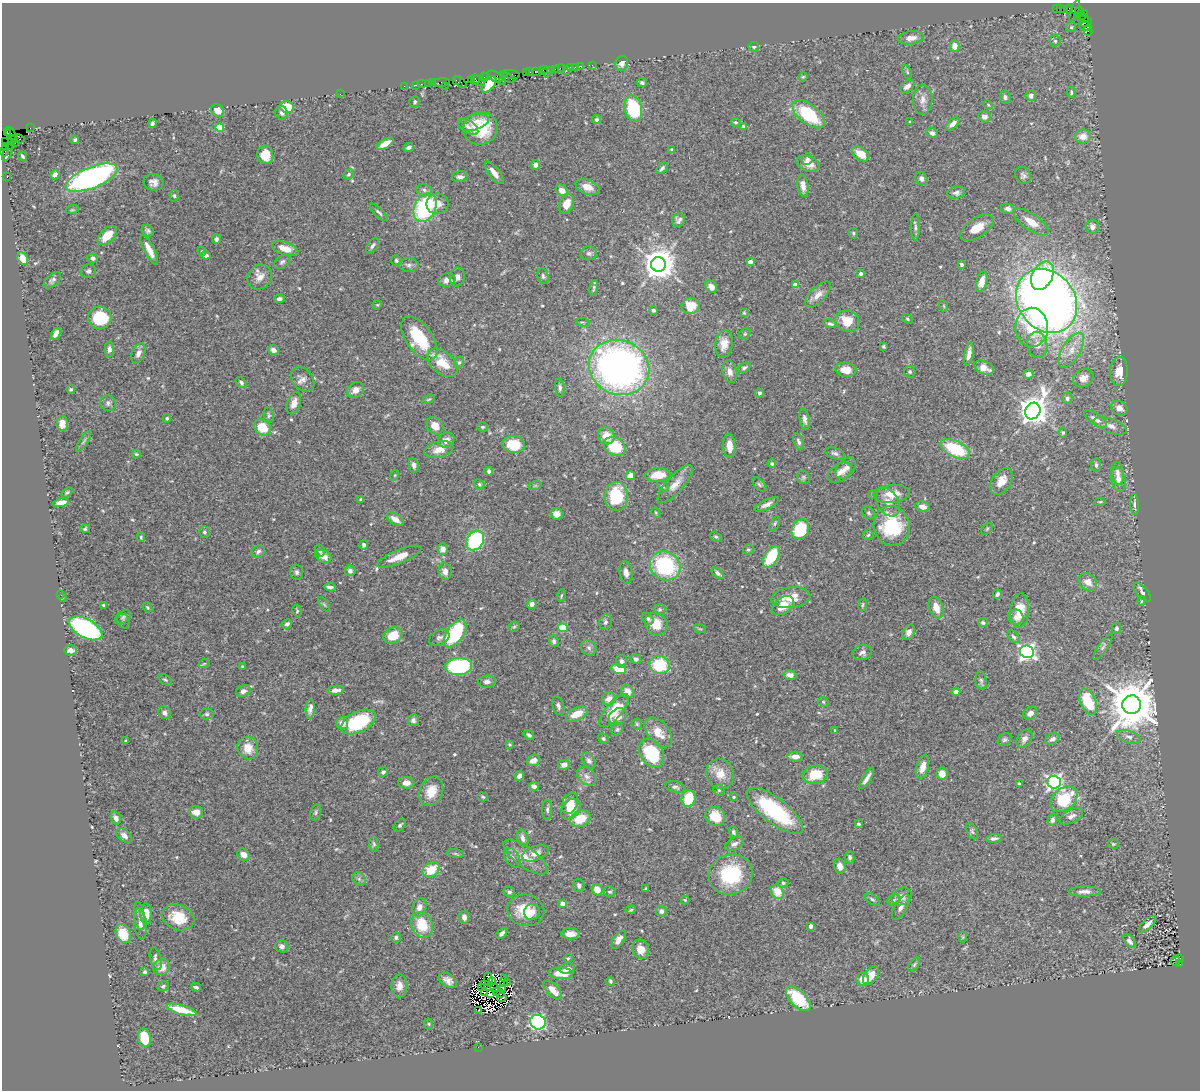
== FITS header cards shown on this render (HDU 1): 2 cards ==
NAXIS1  =                 1198
NAXIS2  =                 1088

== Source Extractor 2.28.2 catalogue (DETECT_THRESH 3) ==
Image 1198 x 1088 px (HDU 1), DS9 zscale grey, 1 PNG px = 1 image px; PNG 1202 x 1092 px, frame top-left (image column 1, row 1088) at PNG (2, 3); each listed source drawn as its Kron ellipse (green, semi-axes under 4 px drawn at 4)
Background 0.463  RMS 0.025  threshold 0.0763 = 3 sigma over >= 5 px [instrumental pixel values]
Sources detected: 570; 6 with non-positive FLUX_AUTO (blend fragments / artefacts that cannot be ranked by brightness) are neither listed nor drawn; of the other 564, the 500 brightest by FLUX_AUTO listed and drawn (64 fainter detections omitted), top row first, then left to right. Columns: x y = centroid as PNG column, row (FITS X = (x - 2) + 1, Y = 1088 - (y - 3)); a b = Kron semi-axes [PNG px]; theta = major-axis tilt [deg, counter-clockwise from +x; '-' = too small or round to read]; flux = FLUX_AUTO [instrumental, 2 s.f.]
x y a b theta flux
1057 9 2 2 - 3
1061 9 3 2 - 17
1064 9 3 3 - 13
1069 9 4 3 - 15
1075 11 11 3 69 54
1080 11 4 2 - 26
1084 14 3 3 - 28
1078 16 3 3 - 200
1083 18 5 4 - 79
1086 22 6 4 20 110
1085 26 6 3 -2 61
1071 27 5 5 - 2.9
1088 31 5 3 - 15
911 38 13 6 7 13
1055 41 5 5 - 3.4
955 46 5 5 - 17
754 47 5 5 - 3
622 63 7 6 - 10
592 65 3 2 - 5.3
580 66 2 2 - 12
570 67 4 3 - 31
575 67 3 2 - 4.1
560 68 6 4 10 22
543 70 4 3 - 21
551 70 2 2 - 11
555 70 3 2 - 25
566 70 3 2 - 8.5
535 71 3 2 - 33
526 72 3 3 - 9.6
530 72 3 2 - 13
547 72 5 3 - 60
907 72 7 4 -65 2.6
511 74 8 3 -9 79
503 75 4 2 - 24
484 77 5 3 - 36
487 77 2 2 - 22
495 77 9 5 -27 98
803 77 5 4 - 1.9
509 78 7 3 -20 41
475 79 5 3 - 56
456 80 4 3 - 22
471 80 4 2 - 25
479 80 6 4 -30 65
502 81 2 2 - 26
461 82 7 3 -48 43
433 83 2 2 - 18
441 83 8 3 7 49
642 83 5 4 - 3.8
422 84 3 2 - 20
428 84 2 2 - 19
416 85 2 2 - 13
489 85 9 5 51 25
404 86 2 2 - 6.8
445 86 3 2 - 20
907 86 8 5 37 9.1
1071 92 6 3 -82 2.6
340 94 2 2 - 36
1031 96 5 5 - 7.3
1005 97 6 5 - 4.2
923 100 14 10 88 14
415 102 6 5 - 3.4
988 105 5 4 - 1.8
287 107 7 5 -19 48
633 109 13 8 -78 150
218 110 7 5 -47 17
282 113 7 6 - 6
808 114 19 10 -39 100
984 117 6 5 - 9
597 120 4 4 - 3.6
474 122 16 7 14 14
736 122 5 4 - 2.8
910 122 3 3 - 2.4
152 123 5 4 - 3.5
953 124 8 4 45 9.6
743 126 4 4 - 2.1
220 127 4 4 - 65
468 127 12 6 -34 6.6
30 128 2 2 - 6.4
480 129 17 16 - 71
7 133 3 3 - 49
932 133 6 5 - 4.8
11 134 8 3 -62 7.6
1083 136 8 7 - 16
18 139 7 2 -13 28
11 140 3 3 - 52
75 140 4 3 - 3.1
5 142 2 2 - 6.7
15 142 4 3 - 250
385 144 9 4 29 16
10 145 2 2 - 13
5 147 4 3 - 32
409 148 5 4 - 5.1
672 150 4 3 - 2.4
4 151 5 3 - 46
7 152 9 3 67 98
861 154 10 6 -34 21
265 155 9 8 - 27
22 156 5 3 - 3.1
807 159 6 5 - 4.9
808 164 12 7 -19 15
536 165 5 4 - 7.2
662 168 7 4 46 4
494 173 13 5 -53 12
349 174 5 5 - 2.9
55 175 5 4 - 11
1023 175 9 7 -57 5.2
7 177 2 2 - 6
460 177 8 5 5 6.2
91 178 27 10 22 510
921 178 7 5 -59 7.1
153 182 10 8 -11 9.6
803 186 11 5 -81 13
587 187 12 7 -21 17
424 190 8 6 -16 5
562 190 6 5 - 13
956 193 9 6 11 5.5
174 196 6 4 -85 3
437 204 11 10 - 18
567 204 10 7 64 19
425 208 15 10 63 180
1008 209 7 5 -14 5.6
72 210 6 4 17 2.1
379 212 11 4 -44 4.6
679 220 7 6 - 5.8
1031 222 20 8 -34 24
915 227 13 4 -89 4.6
1092 227 7 6 - 8.4
977 228 19 10 33 25
148 231 6 5 - 4.2
853 233 5 5 - 2.9
107 236 11 6 44 29
216 239 4 4 - 5.3
373 246 9 5 57 4.9
285 249 14 6 -17 23
149 250 16 5 -62 17
202 251 4 4 - 1.8
589 253 8 7 - 5.3
206 255 4 4 - 7.1
93 258 5 4 - 5.5
23 259 7 5 -61 25
396 260 5 5 - 3.1
282 262 9 5 38 4.8
750 262 4 4 - 14
658 264 7 7 - 3500
962 264 4 3 - 3.6
409 265 10 7 -3 5.8
88 271 8 6 38 4.3
861 274 3 3 - 7.5
543 276 8 5 -75 3.9
1042 276 15 10 62 130
260 277 13 11 46 16
457 277 9 7 77 7.2
52 280 10 5 42 4.9
447 280 8 7 - 9.1
982 281 10 5 75 15
795 285 4 4 - 25
711 287 7 5 -48 11
594 288 8 3 79 2.9
818 295 17 7 46 14
279 299 5 4 - 4.8
1047 301 34 28 -52 2200
377 305 5 4 - 2
690 306 9 8 - 38
944 306 6 3 -72 1.9
653 310 4 4 - 3.5
744 313 4 3 - 1.9
100 318 11 11 - 76
907 319 5 4 - 2.6
848 321 12 10 -22 33
583 322 7 2 -5 1.8
830 324 7 4 -14 3.7
1032 327 19 16 -89 66
56 334 6 4 59 11
745 334 6 5 - 2.9
419 338 25 13 -55 87
724 344 14 8 81 19
1037 345 13 10 -80 13
884 347 4 3 - 2.3
109 349 7 5 90 6.2
274 350 6 5 - 8.6
1071 350 19 9 59 23
138 353 10 6 67 10
969 354 11 4 80 11
459 362 6 4 71 3.3
442 363 17 11 -40 38
619 367 30 27 -22 850
744 368 6 4 26 3.4
984 368 10 6 -24 17
846 370 10 7 -6 21
1119 371 15 8 87 26
730 372 11 7 -76 11
910 372 6 5 - 3.6
1028 374 5 4 - 9.5
1083 378 10 8 27 15
303 379 13 10 -49 10
241 382 6 4 -48 4.4
560 388 9 5 -85 4.8
71 389 4 3 - 2.6
356 390 9 7 40 11
760 393 4 4 - 6.1
1067 398 6 5 - 5
429 399 6 3 21 1.8
108 403 8 7 - 5.7
294 403 11 6 72 12
1119 408 8 7 - 13
1033 411 8 7 - 2700
269 415 8 5 -81 2.9
167 418 4 4 - 2.7
805 419 11 5 -80 6.9
1096 419 13 5 -35 11
62 424 7 6 - 19
435 426 9 7 -47 17
1111 426 17 7 -21 11
262 427 9 7 -37 47
482 427 5 4 - 3.1
1063 432 5 4 - 3.3
606 436 8 8 - 23
446 440 8 7 - 12
84 441 12 3 56 3.6
799 442 9 5 -70 5
514 444 11 8 -6 56
615 446 11 9 -30 62
729 446 12 6 -86 17
955 449 16 8 -26 85
439 450 14 8 13 20
835 453 10 5 -19 5
136 454 4 3 - 2.2
772 464 4 4 - 3.3
414 465 7 5 -80 6
1096 465 6 5 - 4.5
846 468 12 8 48 10
489 471 4 3 - 4
840 473 13 8 33 11
1118 473 11 6 -81 8.3
395 475 5 3 - 1.8
658 475 12 7 4 30
630 476 5 4 - 19
803 477 7 6 - 3.2
1118 480 12 7 -78 12
1001 481 15 9 58 20
479 484 5 4 - 2.9
675 484 24 8 48 19
759 485 8 5 -46 3.8
535 486 6 4 19 2.3
663 486 7 4 -46 2.5
67 492 6 4 37 2.7
873 494 4 4 - 2.4
892 494 18 9 5 24
616 496 14 11 88 90
361 499 4 3 - 2.4
888 502 15 10 -58 16
1100 502 5 4 - 2.1
61 503 8 4 13 16
767 504 13 4 26 8.5
1135 504 10 4 -88 6.1
922 507 7 5 -14 9.3
656 513 5 3 - 1.8
868 513 7 5 -52 3
557 514 6 6 - 12
395 519 10 5 -32 12
775 523 7 4 63 2.6
892 526 20 18 -74 110
85 529 5 4 - 3.5
800 529 10 8 61 78
987 529 7 4 46 2.4
204 532 6 5 - 4.4
868 535 5 5 - 2.6
141 537 4 4 - 2.2
716 537 6 4 -28 2.8
475 541 10 8 57 150
364 545 5 4 - 4.2
443 549 5 5 - 9.7
748 549 6 5 - 2.9
320 550 6 5 - 4.7
258 551 7 5 35 4.8
323 556 8 6 -28 15
399 557 24 6 22 27
771 557 12 6 57 71
665 566 16 14 -33 160
350 571 5 5 - 5.7
445 571 8 6 -81 8.7
297 572 7 6 - 4.7
626 572 11 6 -81 8.7
718 573 7 4 -36 5.3
1088 582 10 8 -33 14
330 587 6 3 -8 5.6
1142 592 11 5 -48 6.1
997 594 5 3 - 4.5
60 595 3 3 - 2.3
561 596 6 3 71 1.9
63 598 4 3 - 2
791 598 19 10 6 32
1142 601 4 4 - 1.9
324 604 8 4 -54 2.8
532 604 5 4 - 6.7
104 605 3 3 - 2.5
783 605 12 7 37 27
863 605 6 3 81 2.2
147 607 5 3 - 2.1
936 607 11 7 -71 18
660 609 6 5 - 3.4
1020 610 17 9 86 32
297 611 6 4 -78 2.5
123 617 9 5 38 4.1
1016 617 8 7 - 6.5
648 619 6 5 - 4.1
124 621 7 6 - 3.1
605 622 8 6 72 4.3
983 623 5 4 - 3.4
287 624 5 4 - 4.9
656 624 12 11 - 28
514 627 5 5 - 2.2
86 628 18 9 -29 310
563 628 5 4 - 68
1117 628 5 4 - 3.6
700 629 6 3 -18 2
455 633 16 8 56 150
909 633 8 6 65 8.4
393 635 10 7 25 34
1014 637 7 5 -49 3.5
439 638 11 7 29 6.1
554 641 6 5 - 4.4
1103 647 15 4 55 4.8
589 648 8 7 - 5.7
71 650 6 5 - 13
1027 652 7 6 - 630
862 653 10 7 13 6.6
636 659 5 4 - 5.2
621 661 6 5 - 4.8
204 664 6 3 20 1.9
660 665 10 8 -21 82
243 666 4 3 - 1.9
459 666 13 8 4 170
619 669 7 5 -15 31
790 675 6 5 - 9.2
165 680 7 4 -35 2.9
981 680 9 5 -81 4.1
487 682 9 6 6 6.6
336 690 8 4 3 8.7
243 691 7 5 24 7.6
627 692 6 6 - 17
956 692 4 4 - 9.8
609 699 7 6 - 14
823 702 5 4 - 2.3
1088 702 14 7 -67 61
1132 705 9 9 - 9300
558 706 10 5 -73 5
310 709 10 4 88 8.3
614 710 20 8 50 51
165 713 7 6 - 5.9
1030 713 7 6 - 8.4
207 714 7 5 0 3.5
577 714 12 6 25 25
618 717 10 7 40 13
413 720 6 5 - 5.2
358 722 19 10 26 120
342 723 6 6 - 15
637 724 5 5 - 2.5
617 729 6 5 - 3.3
835 731 4 3 - 2.4
658 732 17 10 -50 27
529 735 6 3 -39 3.3
1129 737 12 6 -20 7.4
603 738 5 5 - 3.1
1024 739 10 7 58 8.1
1052 739 7 5 31 6.9
1004 740 7 6 - 3.8
126 741 4 3 - 2.4
510 744 4 3 - 2.1
248 748 11 10 - 24
651 753 15 11 -54 90
795 757 8 5 -2 12
533 761 7 5 21 12
589 761 9 6 -54 4.9
564 765 6 5 - 9.8
923 767 12 6 77 20
383 772 5 4 - 4.1
720 774 15 13 -64 25
942 774 6 5 - 16
815 775 12 9 10 47
519 776 5 4 - 7.1
587 776 11 7 -40 9.2
867 778 12 3 58 8.4
1054 782 6 6 - 530
406 783 8 5 -7 11
1019 783 3 3 - 2.3
534 786 5 4 - 9.6
675 787 10 5 -12 5
719 790 5 5 - 2.6
431 791 15 11 68 29
483 797 5 4 - 2.3
734 797 3 3 - 2.3
688 798 8 7 - 51
1064 799 15 11 41 77
570 803 11 7 67 26
571 809 11 8 50 27
547 810 10 5 90 4.6
775 811 34 12 -38 150
196 812 7 6 - 14
316 812 8 5 69 3.6
715 816 10 9 - 35
1071 816 13 6 28 7.8
116 818 7 5 -72 7.3
580 819 10 7 23 42
1052 820 6 5 - 4.8
858 824 4 3 - 2.7
400 825 7 5 47 4.1
972 831 8 5 -63 3.6
733 832 6 4 -67 3.3
124 835 9 5 -39 7.7
523 838 9 5 -74 7.2
994 838 8 4 6 4.8
374 844 8 4 -85 2.9
735 844 10 6 28 6.2
1113 844 5 4 - 2.2
536 853 14 7 19 12
455 854 8 4 -9 2.9
244 855 7 5 -43 14
525 857 26 10 -36 26
850 857 6 4 -80 4.1
512 858 11 6 -57 6.8
840 866 7 5 -77 9.8
431 870 9 7 32 46
731 874 22 20 20 110
359 879 7 6 - 4.4
783 883 5 4 - 2.7
579 886 6 5 - 6.1
646 889 3 3 - 3
597 890 6 5 - 23
509 892 6 5 - 4
610 892 6 5 - 3.3
777 892 7 6 - 29
1085 892 16 5 1 9.9
902 896 10 8 30 13
872 899 8 4 -34 3.6
685 900 4 4 - 2.1
894 900 7 5 23 3.6
563 904 4 4 - 24
419 907 10 7 70 12
901 907 14 6 61 10
526 910 19 15 -11 50
631 910 5 4 - 2.3
661 911 5 5 - 7
532 912 8 8 - 11
146 914 10 6 -86 22
139 916 14 5 -83 7
178 917 17 12 -20 36
464 917 6 5 - 9.8
140 924 16 6 -84 8.6
1147 924 11 5 43 10
422 925 13 10 -69 49
811 926 4 4 - 12
502 933 6 4 46 5.5
123 934 10 7 -68 33
571 934 9 5 0 15
396 937 5 5 - 4.4
963 937 6 4 90 2.1
619 940 10 5 58 12
1129 941 7 4 -53 6.1
282 946 7 6 - 6.3
641 949 10 8 -68 17
568 958 4 4 - 2.1
1179 958 3 3 - 59
156 959 11 5 -78 7.2
1176 961 5 4 - 240
1179 964 4 3 - 310
914 965 8 4 55 2.8
162 967 9 8 - 16
567 968 8 5 10 8.6
145 972 3 3 - 2.6
561 973 12 6 -2 31
871 976 10 6 55 22
505 978 3 3 - 3
488 979 7 3 -86 3
863 979 6 6 - 16
448 980 10 6 -33 9.7
493 981 4 3 - 4.9
610 981 4 3 - 2.8
503 982 3 2 - 2.4
508 983 2 2 - 1.9
485 984 3 2 - 2.9
163 986 6 5 - 2.9
399 986 11 8 87 12
196 987 5 3 - 3.8
495 987 2 2 - 2.6
482 988 2 2 - 2.7
502 989 4 2 - 2.5
553 990 12 5 -46 18
496 992 2 2 - 2.2
484 993 3 2 - 1.9
500 993 3 2 - 3.6
491 994 4 2 - 2.1
502 997 5 2 - 3.9
798 999 15 7 -45 76
181 1010 15 4 -16 42
479 1010 2 2 - 5
538 1022 8 7 - 300
429 1024 5 4 - 2
144 1038 9 6 -77 44
478 1047 2 2 - 20
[64 fainter detections neither listed nor drawn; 6 non-positive-flux detections neither listed nor drawn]